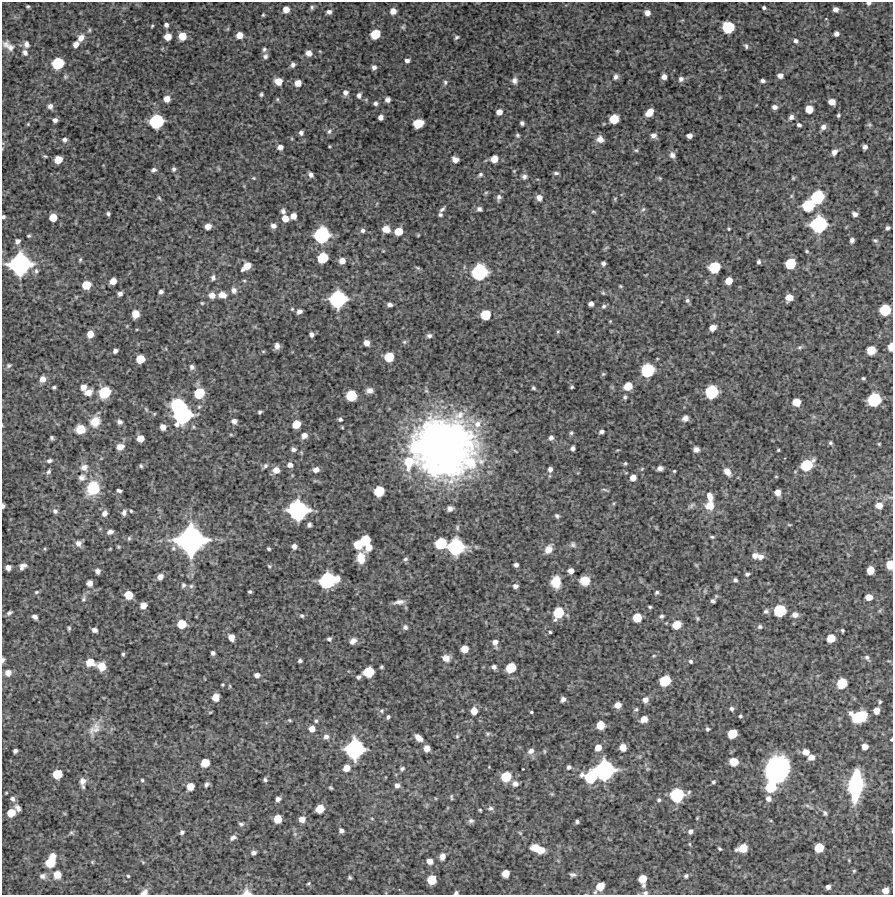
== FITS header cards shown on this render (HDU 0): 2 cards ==
NAXIS1  =                  891 /Length X axis
NAXIS2  =                  893 /Length Y axis

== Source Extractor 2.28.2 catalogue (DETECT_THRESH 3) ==
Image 891 x 893 px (HDU 0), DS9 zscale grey, 1 PNG px = 1 image px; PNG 895 x 897 px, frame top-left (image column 1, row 893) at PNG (2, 2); no overlay
Background 4390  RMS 190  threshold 584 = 3 sigma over >= 5 px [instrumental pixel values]
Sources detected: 474; all 474 listed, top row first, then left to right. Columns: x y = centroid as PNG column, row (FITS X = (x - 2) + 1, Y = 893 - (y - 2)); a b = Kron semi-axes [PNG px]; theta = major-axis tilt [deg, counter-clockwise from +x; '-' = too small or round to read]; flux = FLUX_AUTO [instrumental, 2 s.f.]
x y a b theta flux
869 3 5 4 - 2.9e+04
28 6 3 3 - 1.6e+04
312 7 7 6 - 2.7e+04
764 8 4 4 - 2.4e+04
286 9 6 6 - 1.1e+05
835 9 5 4 - 6.0e+04
393 11 6 6 - 9.4e+04
329 12 5 4 - 4.7e+04
647 13 5 5 - 6.1e+04
263 15 4 3 - 1.5e+04
166 25 5 4 - 4.0e+04
152 26 4 3 - 1.4e+04
403 27 7 5 -3 2.1e+04
728 27 8 8 - 5.5e+05
89 30 6 4 62 1.7e+04
375 34 7 6 - 2.8e+05
836 34 5 4 - 4.8e+04
239 35 6 5 - 1.2e+05
182 36 7 6 - 1.8e+05
168 37 6 6 - 1.5e+05
456 37 6 4 36 2.2e+04
81 38 9 7 57 8.8e+04
796 41 6 5 - 3.5e+04
26 44 7 6 - 6.0e+04
76 44 6 5 - 7.3e+04
8 46 18 8 -38 1.0e+05
746 46 6 4 -67 2.5e+04
264 49 6 5 - 2.6e+04
617 51 4 4 - 1.4e+04
25 53 8 6 -64 4.9e+04
309 53 6 6 - 8.2e+04
265 56 7 6 - 3.7e+04
407 60 5 4 - 4.0e+04
58 63 8 8 - 5.4e+05
293 65 5 5 - 4.1e+04
374 67 5 5 - 4.3e+04
780 76 5 5 - 5.7e+04
616 77 7 6 - 3.8e+04
664 77 5 5 - 6.3e+04
681 79 7 7 - 4.5e+04
515 80 8 7 - 5.0e+04
278 81 6 6 - 1.4e+05
763 81 4 3 - 3.2e+04
445 82 7 6 - 2.8e+04
298 83 5 5 - 1.1e+05
345 92 6 6 - 5.5e+04
261 94 4 3 - 2.1e+04
359 95 6 5 - 4.1e+04
167 99 6 6 - 9.9e+04
277 99 6 4 -72 1.5e+04
387 100 5 5 - 5.2e+04
832 102 6 5 - 1.1e+05
375 103 5 4 - 3.1e+04
50 106 6 6 - 4.8e+04
775 107 5 5 - 4.6e+04
809 109 6 6 - 1.7e+05
499 112 5 5 - 8.4e+04
649 112 7 5 47 1.6e+05
838 115 4 3 - 1.9e+04
381 117 5 5 - 6.0e+04
791 117 5 5 - 4.8e+04
614 119 7 6 - 2.7e+05
55 120 4 4 - 4.5e+04
156 121 10 9 - 8.7e+05
418 123 8 6 20 2.8e+05
522 123 4 4 - 3.2e+04
28 124 5 4 - 1.2e+04
799 125 4 3 - 3.1e+04
869 125 7 5 -20 2.0e+04
823 127 7 6 - 5.3e+04
329 131 7 5 56 2.8e+04
301 133 5 5 - 3.8e+04
517 135 6 5 - 2.2e+04
653 135 7 6 - 4.9e+04
689 136 5 4 - 5.7e+04
600 139 8 7 - 8.1e+04
65 140 6 5 - 3.5e+04
329 146 4 3 - 1.1e+04
280 147 5 5 - 5.5e+04
865 147 4 4 - 4.3e+04
636 150 6 4 9 1.9e+04
834 152 7 5 56 6.7e+04
672 155 8 6 -61 5.0e+04
45 156 5 4 - 1.6e+04
494 159 6 6 - 1.3e+05
58 160 6 6 - 1.6e+05
455 160 6 5 - 7.5e+04
174 169 6 5 - 2.9e+04
154 170 7 5 27 3.9e+04
514 171 4 4 - 1.1e+04
556 173 6 3 -1 2.5e+04
480 174 6 5 - 2.6e+04
311 175 6 5 - 4.3e+04
524 177 6 6 - 3.8e+04
254 178 5 4 - 1.5e+04
660 178 5 4 - 1.5e+04
793 178 5 4 - 1.5e+04
876 192 6 4 -72 1.8e+04
499 197 8 6 74 4.6e+04
817 197 10 8 51 7.0e+05
159 198 6 4 -45 1.7e+04
539 198 6 6 - 6.9e+04
615 199 5 5 - 1.4e+04
808 206 9 8 - 5.5e+05
442 209 8 4 44 3.2e+04
479 209 6 6 - 3.5e+04
643 209 6 5 - 2.2e+04
283 211 6 5 - 4.0e+04
593 212 7 3 -8 1.6e+04
108 214 4 4 - 2.7e+04
855 214 5 4 - 5.4e+04
440 215 5 4 - 2.4e+04
293 216 5 5 - 9.1e+04
3 217 4 3 - 2.2e+04
53 217 6 6 - 1.7e+05
285 218 6 6 - 1.1e+05
819 224 11 11 - 1.3e+06
208 226 5 5 - 9.1e+04
273 226 6 5 - 4.9e+04
888 228 4 4 - 3.0e+04
386 229 7 6 - 1.3e+05
729 229 3 2 - 1.2e+04
363 230 5 5 - 3.4e+04
398 231 7 6 - 2.0e+05
321 235 11 10 - 1.1e+06
29 236 4 3 - 1.6e+04
852 240 5 4 - 3.6e+04
875 240 7 5 -22 2.4e+04
17 241 5 5 - 4.2e+04
807 251 5 4 - 1.5e+04
323 258 8 7 - 4.2e+05
80 260 6 4 63 1.7e+04
342 261 6 6 - 8.2e+04
759 262 4 3 - 3.0e+04
790 263 7 7 - 3.8e+05
20 264 15 14 - 2.2e+06
603 264 4 4 - 3.4e+04
246 266 10 5 40 1.2e+05
714 267 8 8 - 4.9e+05
418 268 8 4 -35 2.0e+04
36 271 7 6 - 3.3e+04
479 272 11 10 - 1.1e+06
213 278 7 5 -87 3.6e+04
113 281 6 5 - 1.1e+05
729 281 6 5 - 1.5e+05
86 285 7 6 - 2.3e+05
620 286 4 3 - 1.3e+04
234 290 9 7 -73 5.6e+04
161 292 4 4 - 3.2e+04
603 293 5 4 - 1.6e+04
120 294 5 4 - 4.0e+04
212 295 7 7 - 9.2e+04
222 295 9 7 -16 9.2e+04
789 298 7 6 - 1.0e+05
338 299 12 11 - 1.3e+06
687 300 6 6 - 2.9e+04
202 303 4 4 - 1.4e+04
390 304 5 4 - 4.4e+04
591 304 5 4 - 5.2e+04
604 306 6 5 - 2.8e+04
885 310 8 7 - 4.6e+05
299 311 6 5 - 4.8e+04
135 314 6 6 - 1.7e+05
485 315 7 7 - 3.5e+05
610 321 4 4 - 1.1e+04
713 328 6 5 - 1.0e+05
558 331 5 4 - 1.5e+04
90 334 6 6 - 1.2e+05
312 334 5 4 - 4.0e+04
429 336 6 5 - 3.3e+04
404 342 6 5 - 2.0e+04
366 343 5 5 - 8.7e+04
277 346 6 5 - 5.6e+04
799 347 7 4 19 2.3e+04
891 347 6 4 86 1.4e+05
871 350 7 6 - 2.3e+05
115 351 4 4 - 4.3e+04
389 357 7 7 - 2.9e+05
140 359 6 6 - 2.3e+05
9 366 7 5 32 2.7e+04
192 367 7 6 - 3.8e+04
647 370 9 8 - 7.6e+05
603 374 6 5 - 1.6e+04
863 378 3 3 - 1.8e+04
42 379 7 7 - 9.2e+04
628 386 7 6 - 2.0e+05
54 387 4 3 - 2.3e+04
83 387 6 5 - 8.5e+04
572 387 4 3 - 1.6e+04
533 388 4 3 - 2.0e+04
369 390 7 6 - 6.5e+04
88 392 9 7 29 1.1e+05
105 392 9 8 - 5.5e+05
711 392 9 8 - 7.1e+05
199 393 8 7 - 4.0e+05
351 396 7 7 - 4.1e+05
625 397 5 4 - 2.4e+04
874 400 9 8 - 7.4e+05
796 402 6 6 - 1.9e+05
178 405 10 9 - 9.3e+05
146 409 7 4 -46 2.0e+04
260 412 4 3 - 2.2e+04
183 415 14 12 39 1.5e+06
685 418 7 6 - 6.0e+04
340 419 5 4 - 2.8e+04
234 421 6 5 - 5.8e+04
95 422 12 11 - 2.0e+05
119 422 6 5 - 3.8e+04
296 424 6 6 - 1.9e+05
477 424 12 10 45 1.3e+05
163 427 5 5 - 8.7e+04
80 429 10 9 - 2.0e+05
601 431 6 4 15 3.3e+04
571 433 5 4 - 2.1e+04
231 435 6 3 -19 1.3e+04
304 435 7 6 - 6.8e+04
52 438 4 3 - 2.2e+04
140 438 6 5 - 1.3e+05
551 438 6 5 - 4.1e+04
830 443 4 4 - 2.1e+04
879 444 4 3 - 1.3e+04
120 447 10 8 21 8.7e+04
442 448 54 50 -8 6.9e+06
573 448 4 4 - 3.7e+04
293 449 6 5 - 3.9e+04
696 449 5 5 - 5.0e+04
778 450 3 3 - 1.3e+04
49 461 8 5 16 3.0e+04
409 462 14 10 76 3.4e+05
470 462 14 9 -27 2.7e+05
625 463 5 4 - 1.7e+04
290 465 7 6 - 5.6e+04
807 465 10 8 34 5.0e+05
141 466 4 3 - 1.9e+04
265 466 8 5 49 3.0e+04
84 467 9 9 - 7.9e+04
660 468 5 4 - 6.0e+04
550 469 5 4 - 4.5e+04
276 470 7 7 - 1.1e+05
316 470 6 5 - 7.0e+04
48 471 6 5 - 3.0e+04
674 471 3 3 - 1.3e+04
727 472 9 6 -53 9.5e+04
776 477 4 3 - 1.1e+04
82 478 11 9 21 6.9e+04
633 478 6 6 - 9.2e+04
93 488 13 12 - 4.7e+05
605 490 9 3 -15 1.8e+04
119 491 5 3 - 2.6e+04
379 491 7 7 - 3.6e+05
778 492 5 5 - 9.6e+04
710 496 10 7 -74 8.6e+04
691 505 9 5 49 2.8e+04
710 505 11 10 - 1.6e+05
879 505 7 6 - 9.7e+04
3 506 4 3 - 3.0e+04
450 508 5 5 - 5.3e+04
298 510 13 13 - 1.8e+06
55 511 7 6 - 4.0e+04
131 511 4 3 - 1.3e+04
124 512 8 5 80 3.8e+04
104 513 7 6 - 6.0e+04
557 516 5 4 - 2.7e+04
309 525 4 4 - 3.1e+04
789 525 5 3 - 1.2e+04
457 527 7 5 90 2.3e+04
110 532 7 5 18 4.4e+04
712 537 6 3 -13 1.7e+04
129 538 6 5 - 2.2e+04
191 540 19 18 - 3.6e+06
365 540 7 7 - 3.3e+05
78 543 8 7 - 6.5e+04
441 543 8 7 - 4.8e+05
358 544 7 6 - 2.4e+05
573 545 7 6 - 3.2e+04
294 546 5 5 - 5.7e+04
118 547 5 4 - 1.5e+04
369 547 7 6 - 1.2e+05
456 547 11 11 - 1.3e+06
269 549 4 3 - 1.8e+04
548 549 11 8 57 1.1e+05
755 555 7 6 - 6.8e+04
760 557 7 6 - 5.9e+04
361 558 10 7 80 2.0e+05
405 559 6 5 - 2.5e+04
890 564 7 5 85 2.4e+05
516 565 4 4 - 3.6e+04
696 565 6 4 -71 1.5e+04
22 566 7 5 41 5.9e+04
269 566 5 4 - 1.6e+04
8 568 5 5 - 6.4e+04
870 570 6 6 - 1.7e+05
98 571 5 4 - 5.2e+04
571 571 5 5 - 7.4e+04
747 574 5 3 - 2.5e+04
160 577 5 5 - 7.6e+04
337 579 7 6 - 9.4e+04
735 580 4 4 - 2.7e+04
327 581 11 10 - 1.1e+06
584 581 8 7 - 2.0e+05
556 582 10 8 87 2.6e+05
90 583 7 6 - 5.7e+04
183 585 6 5 - 2.5e+04
191 586 6 6 - 2.6e+04
515 586 6 5 - 4.4e+04
36 592 6 4 26 1.9e+04
250 592 3 3 - 1.8e+04
657 592 5 4 - 2.1e+04
129 595 6 6 - 2.1e+05
869 597 6 5 - 1.1e+05
83 599 8 5 68 3.0e+04
713 601 4 4 - 2.7e+04
399 602 12 5 8 6.4e+04
143 605 5 5 - 9.4e+04
650 607 4 3 - 1.7e+04
766 611 6 6 - 2.9e+04
780 611 8 8 - 5.8e+05
9 613 7 4 36 2.9e+04
558 613 10 7 63 3.9e+05
795 615 7 6 - 6.5e+04
302 616 5 5 - 2.1e+04
661 616 5 4 - 2.8e+04
35 617 6 4 -33 4.4e+04
637 618 7 6 - 2.4e+05
697 618 6 4 -61 1.7e+04
182 624 7 7 - 2.4e+05
677 625 7 6 - 2.0e+05
405 627 6 5 - 3.7e+04
760 627 6 5 - 2.6e+04
69 628 5 3 - 1.8e+04
95 630 5 4 - 4.4e+04
842 630 3 3 - 1.8e+04
550 632 3 3 - 1.6e+04
231 637 6 5 - 9.8e+04
831 638 6 6 - 2.0e+05
329 639 4 4 - 2.7e+04
353 641 8 6 40 7.0e+04
495 643 8 6 -81 7.4e+04
464 649 6 6 - 1.4e+05
213 653 4 4 - 3.4e+04
123 654 4 3 - 1.9e+04
654 656 5 4 - 1.4e+04
446 658 8 7 - 9.5e+04
867 658 8 6 -52 3.2e+04
3 660 5 4 - 2.8e+04
300 661 4 3 - 2.3e+04
691 661 5 5 - 2.3e+04
90 662 7 6 - 2.0e+05
102 666 8 7 - 1.5e+05
381 667 4 3 - 1.7e+04
494 667 5 5 - 4.1e+04
511 668 7 7 - 3.4e+05
369 672 8 7 - 3.9e+05
8 673 6 6 - 8.6e+04
257 675 5 4 - 5.3e+04
358 677 4 4 - 2.9e+04
665 681 8 7 - 4.4e+05
842 683 7 7 - 3.4e+05
216 697 6 6 - 1.4e+05
563 699 5 4 - 4.5e+04
645 700 7 6 - 6.5e+04
880 702 5 3 - 1.8e+04
618 705 6 5 - 8.8e+04
636 709 6 4 40 2.0e+04
731 709 5 5 - 3.2e+04
381 711 6 6 - 2.4e+04
474 711 6 6 - 1.4e+05
876 711 6 5 - 9.5e+04
531 712 3 3 - 1.4e+04
740 716 3 3 - 1.7e+04
388 717 4 3 - 2.3e+04
859 717 13 9 5 5.5e+05
644 719 6 5 - 1.1e+05
290 720 4 3 - 1.4e+04
316 721 4 4 - 2.0e+04
600 725 6 6 - 1.9e+05
94 729 21 12 48 1.5e+05
312 729 6 6 - 8.7e+04
707 729 5 5 - 2.3e+04
488 734 6 5 - 2.0e+04
733 734 7 6 - 2.7e+05
457 736 5 5 - 1.7e+04
326 737 6 6 - 4.5e+04
419 738 8 5 -43 9.1e+04
891 739 3 2 - 1.4e+04
623 747 6 5 - 1.3e+05
865 747 5 5 - 9.1e+04
427 748 6 5 - 8.6e+04
598 748 7 6 - 1.1e+05
355 749 13 12 - 1.6e+06
15 751 4 4 - 3.4e+04
531 751 8 6 30 5.9e+04
806 752 6 5 - 1.1e+05
811 757 6 6 - 7.9e+04
734 762 7 6 - 2.1e+05
205 763 6 6 - 2.1e+05
569 767 4 4 - 2.8e+04
347 768 6 6 - 1.1e+05
402 769 5 4 - 2.5e+04
523 769 2 2 - 8.9e+03
777 769 19 16 62 2.2e+06
604 770 13 12 - 1.8e+06
57 774 7 6 - 2.8e+05
506 777 8 7 - 3.5e+05
591 777 11 9 -8 6.0e+05
142 780 4 4 - 1.6e+04
265 780 5 4 - 2.3e+04
83 781 10 8 73 7.2e+04
713 782 4 3 - 1.9e+04
206 784 6 4 57 3.2e+04
515 784 7 6 - 5.9e+04
397 785 5 5 - 5.1e+04
856 785 24 10 85 1.3e+06
190 786 6 6 - 1.5e+05
771 787 9 8 - 4.3e+05
331 788 4 3 - 1.7e+04
552 794 6 4 -44 1.4e+04
677 795 10 9 - 8.3e+05
451 797 6 3 -85 1.8e+04
12 799 7 6 - 4.3e+04
278 799 4 4 - 4.6e+04
768 799 7 6 - 5.9e+04
659 800 5 4 - 2.2e+04
807 805 7 4 -20 2.6e+04
18 808 8 5 -55 4.7e+04
490 808 7 6 - 3.4e+04
320 809 7 6 - 2.1e+05
480 810 3 3 - 1.4e+04
11 812 7 6 - 1.8e+05
825 813 8 5 -68 2.8e+04
697 818 4 3 - 1.2e+04
278 819 6 6 - 2.0e+05
302 819 6 5 - 8.7e+04
372 819 5 3 - 1.1e+04
471 821 7 6 - 3.6e+04
577 821 4 3 - 2.5e+04
241 824 6 5 - 2.7e+04
341 831 5 4 - 4.1e+04
690 831 5 5 - 3.9e+04
182 832 5 4 - 2.9e+04
71 833 6 4 0 2.2e+04
520 833 6 4 -45 1.6e+04
233 837 8 6 28 3.8e+04
689 844 5 3 - 1.2e+04
535 847 7 5 19 1.3e+05
743 848 9 6 17 2.3e+05
819 848 7 6 - 2.7e+05
719 849 4 3 - 1.6e+04
540 850 9 6 2 1.6e+05
253 853 5 4 - 4.1e+04
442 856 7 6 - 8.7e+04
51 861 12 7 68 3.6e+05
429 861 6 5 - 8.4e+04
92 862 5 5 - 1.5e+04
143 862 5 4 - 1.4e+04
854 871 5 4 - 1.4e+04
506 873 6 6 - 1.5e+05
572 874 7 4 -6 3.2e+04
57 875 7 7 - 1.6e+05
43 876 8 7 - 4.6e+04
128 876 4 4 - 1.4e+04
686 876 5 4 - 2.6e+04
350 878 4 3 - 1.8e+04
642 879 7 6 - 1.8e+05
432 880 7 6 - 2.7e+05
308 883 4 4 - 1.7e+04
643 885 5 4 - 3.0e+04
600 886 8 6 48 1.9e+05
828 887 4 4 - 4.3e+04
885 891 5 5 - 9.8e+04
144 892 9 6 31 6.2e+04
247 892 11 9 -15 8.3e+04
456 893 5 4 - 2.7e+04
645 893 7 5 11 3.0e+04
At the frame edge (FLAGS 8, measured only in part): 12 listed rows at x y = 869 3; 3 217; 891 347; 3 506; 890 564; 3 660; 891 739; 885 891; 144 892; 247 892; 456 893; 645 893